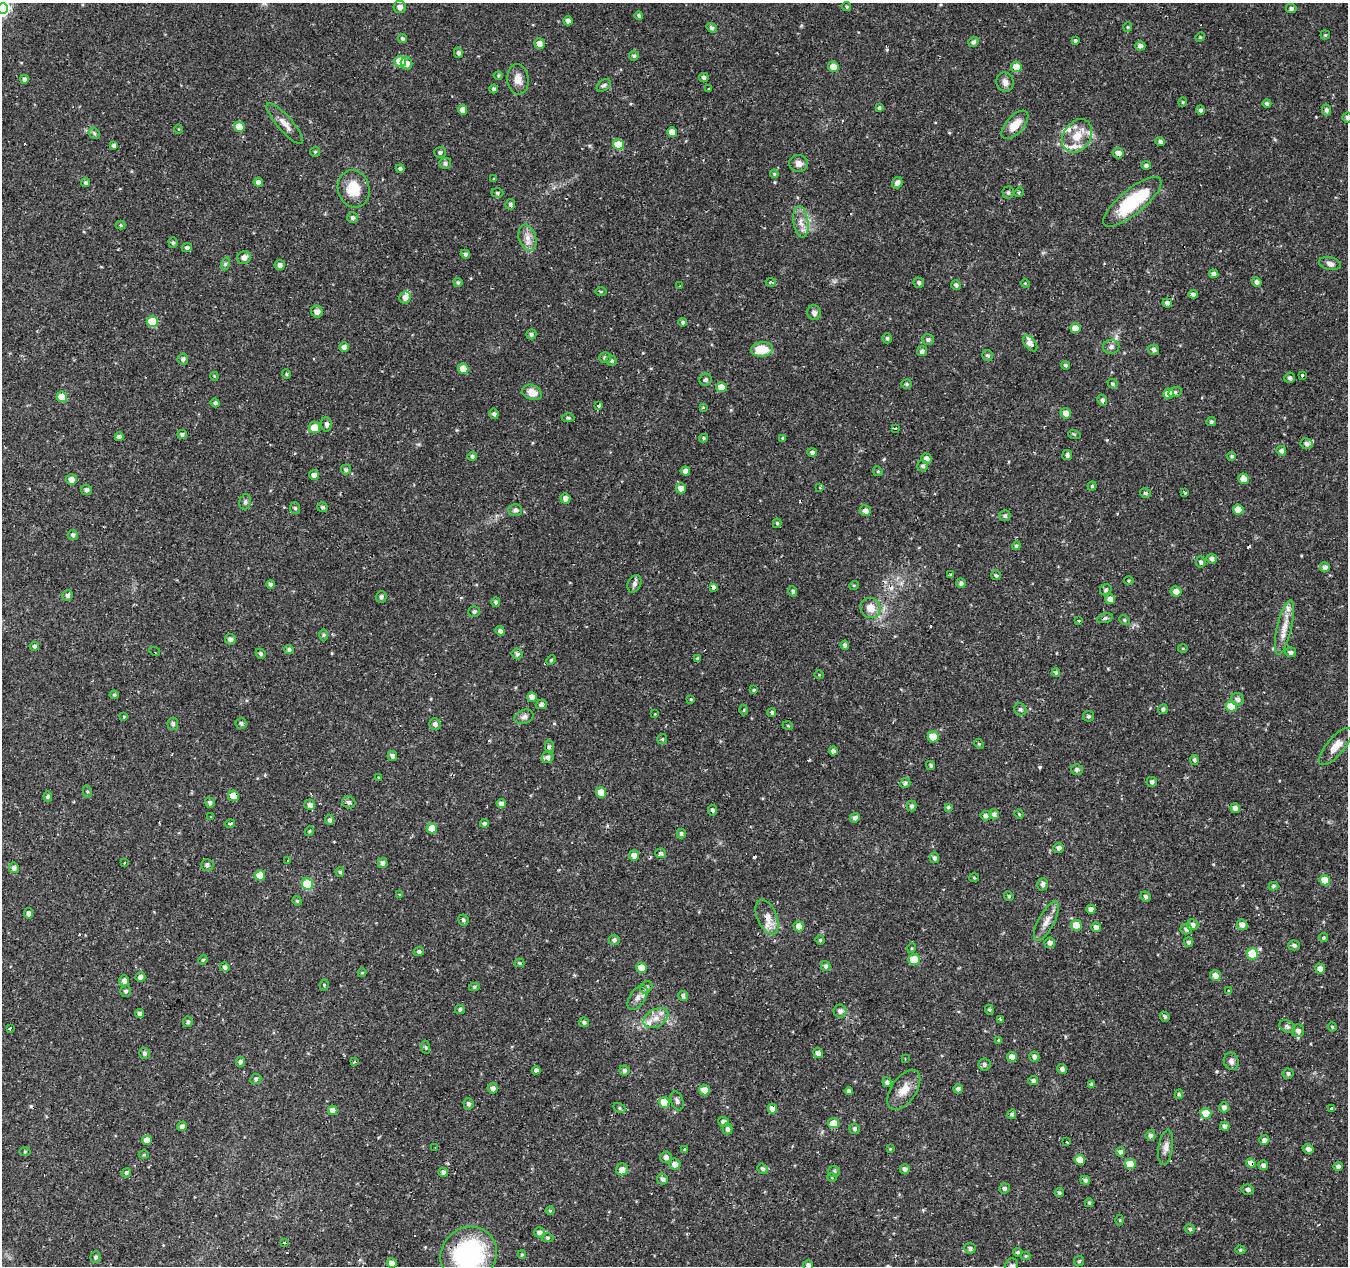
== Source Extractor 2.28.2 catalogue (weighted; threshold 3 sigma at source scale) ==
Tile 7 of 4 x 4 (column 3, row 2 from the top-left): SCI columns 2698-4043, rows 2806-4069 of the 5390 x 5544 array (HDU 1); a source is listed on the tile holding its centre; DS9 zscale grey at full resolution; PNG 1350 x 1268 px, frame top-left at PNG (2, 3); each listed source drawn as its Kron ellipse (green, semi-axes under 4 px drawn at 4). Shown black and unused: <1% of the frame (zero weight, under 2 of 3 exposures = <1% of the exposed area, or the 3 px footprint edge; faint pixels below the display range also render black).
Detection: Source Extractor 2.28.2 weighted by HDU 2 'WHT'; one run over the whole footprint, this tile lists its part. Background 0.0474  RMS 0.0037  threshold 0.0168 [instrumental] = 3 sigma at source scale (4.5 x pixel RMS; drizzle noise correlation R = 1.50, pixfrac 1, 0.0396/0.0396 arcsec/px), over >= 5 px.
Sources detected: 452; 18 cosmic-ray / hot-pixel residue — neither listed nor drawn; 12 inside a brighter listed object's ellipse — not listed separately; the other 422 listed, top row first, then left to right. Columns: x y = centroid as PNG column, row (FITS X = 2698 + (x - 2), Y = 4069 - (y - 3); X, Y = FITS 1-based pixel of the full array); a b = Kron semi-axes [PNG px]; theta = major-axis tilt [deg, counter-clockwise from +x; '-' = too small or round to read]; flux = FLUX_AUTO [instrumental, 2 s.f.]
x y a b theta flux
400 7 6 6 - 2.1
847 7 4 4 - 0.54
3 8 5 5 - 40
1291 8 5 4 - 0.99
639 16 4 4 - 0.77
568 21 4 4 - 1.6
1128 27 5 4 - 0.43
712 28 5 4 - 0.92
1325 35 4 4 - 0.49
1200 37 5 4 - 0.43
402 38 4 4 - 0.84
1075 41 3 3 - 0.69
973 42 5 5 - 1.1
539 43 5 5 - 2.3
1140 46 5 4 - 1.5
458 53 5 4 - 0.89
634 56 5 5 - 0.72
400 62 5 5 - 9.1
406 63 6 5 - 2.4
833 67 5 5 - 3.7
1016 67 5 5 - 4.7
498 76 4 4 - 0.4
704 77 5 4 - 1.1
24 79 4 4 - 1.2
518 79 15 10 -85 3.3
1005 82 10 8 -69 1.9
604 85 8 5 39 0.83
494 89 4 4 - 0.84
709 89 4 3 - 0.28
1183 102 4 4 - 0.4
1267 103 4 4 - 1
879 108 4 3 - 0.6
462 110 5 4 - 2.4
1201 110 5 4 - 1
1326 110 5 4 - 1
1347 118 5 5 - 0.84
285 124 26 7 -49 3.3
1015 125 17 8 48 5.3
239 127 5 5 - 5.7
179 129 5 3 - 0.34
672 132 5 5 - 4.6
94 133 6 4 -47 0.64
1077 136 18 13 56 6.7
1160 142 5 4 - 0.84
618 144 5 5 - 8.3
114 146 4 4 - 0.96
315 152 5 4 - 0.44
440 153 5 5 - 0.85
1118 153 5 5 - 2.7
445 163 5 5 - 1.1
799 163 9 8 - 2.2
1146 165 5 4 - 0.93
400 169 4 4 - 0.84
774 174 4 4 - 0.42
493 179 3 3 - 1.2
86 182 4 4 - 0.78
258 182 4 4 - 1.6
897 183 6 5 - 1.6
354 189 19 15 -74 9.1
1008 192 6 6 - 0.79
1019 192 5 4 - 0.43
497 193 6 4 -3 0.6
1132 202 36 12 39 25
510 204 5 4 - 0.93
353 218 5 5 - 0.96
801 222 16 7 -82 3.2
121 225 5 4 - 0.56
527 238 13 8 -73 3.2
173 243 5 4 - 0.68
187 247 5 4 - 0.94
465 254 5 4 - 0.88
244 258 7 6 - 2.4
225 264 6 4 72 0.57
1330 264 11 6 -12 1.6
280 265 5 5 - 1.3
1214 274 4 4 - 1.2
458 282 4 4 - 0.55
771 282 5 3 - 1.6
1257 282 5 4 - 1.2
919 283 5 5 - 0.98
1025 283 4 3 - 0.31
956 285 5 4 - 0.99
680 286 3 2 - 0.29
601 292 6 4 0 0.39
1193 294 4 4 - 1
405 297 6 5 - 2.2
1167 303 4 4 - 1.2
317 312 6 6 - 2.3
814 313 7 6 - 1.5
152 322 5 5 - 12
683 322 4 4 - 0.88
1075 328 5 5 - 4.3
531 334 5 5 - 0.84
887 338 5 4 - 0.74
928 340 6 5 - 1
1030 343 9 5 -51 2.4
344 347 5 5 - 1.3
1111 347 8 7 - 1.3
762 349 11 7 4 8.3
1154 350 5 5 - 1.1
922 351 5 5 - 1.2
988 355 6 5 - 0.77
605 358 6 5 - 1
183 359 5 5 - 1
611 361 5 5 - 0.82
1066 365 4 4 - 0.73
463 369 5 5 - 4.8
286 374 4 4 - 0.47
1302 375 3 3 - 2
214 376 4 3 - 0.35
1290 378 5 5 - 0.86
706 380 6 5 - 0.84
907 384 5 4 - 0.55
1113 384 5 4 - 0.61
721 387 5 5 - 4.5
532 392 10 7 -23 3.9
1175 392 7 5 16 0.73
1168 394 5 5 - 5.3
62 397 5 5 - 5.6
1102 400 5 4 - 1.1
215 403 4 4 - 0.86
599 406 4 3 - 0.99
703 407 4 3 - 0.37
1066 413 5 5 - 2.7
494 414 5 4 - 0.93
568 418 6 4 0 0.52
1211 422 5 4 - 0.81
326 424 7 5 -84 1.1
314 428 5 5 - 5.3
895 429 4 3 - 2
182 434 5 4 - 0.82
1074 434 6 4 -19 0.44
119 437 4 4 - 1.3
703 438 4 4 - 0.47
782 438 4 4 - 0.43
1306 444 6 5 - 1.1
1281 451 5 4 - 1.3
812 452 5 4 - 1.1
1067 455 5 5 - 1.1
472 456 5 4 - 0.79
1232 456 4 4 - 0.54
926 458 5 5 - 1.7
923 466 5 5 - 0.88
346 470 5 5 - 0.8
685 471 4 4 - 2
878 471 5 4 - 0.43
314 475 5 5 - 1.8
71 479 5 5 - 2.6
1243 479 5 5 - 3.1
1092 486 4 4 - 0.45
820 487 3 2 - 0.46
681 488 5 5 - 2.9
86 490 5 5 - 1
1145 493 5 4 - 0.77
1185 493 3 2 - 0.66
565 498 5 5 - 1.9
245 502 8 5 74 0.94
323 507 5 5 - 0.7
295 508 6 5 - 0.65
515 510 7 6 - 1.2
1238 510 5 5 - 4.5
865 511 5 5 - 1.9
1005 516 5 5 - 0.95
777 523 5 4 - 0.47
73 535 5 5 - 0.99
1016 546 4 4 - 0.67
1212 559 5 5 - 1.1
1201 562 5 5 - 0.81
1325 567 5 5 - 1.6
951 574 3 2 - 0.34
996 575 5 5 - 0.58
1129 581 5 3 - 0.38
961 583 5 4 - 0.99
270 584 4 4 - 1
634 584 9 6 66 1.3
854 585 5 3 - 0.3
713 587 4 4 - 1
1106 590 6 5 - 0.77
793 591 5 4 - 0.82
1176 591 5 5 - 2.7
67 595 5 5 - 1
381 597 6 5 - 1
1110 599 5 5 - 2.1
496 602 5 4 - 0.81
870 608 10 9 - 4.3
474 612 6 5 - 0.84
1105 618 8 4 18 0.85
1078 620 3 3 - 1.1
1124 620 5 4 - 0.52
1284 628 28 7 77 4.8
500 631 5 4 - 1.2
323 635 6 4 89 0.49
230 639 5 5 - 1.2
845 645 4 4 - 0.97
34 646 5 4 - 0.97
1183 648 5 3 - 0.38
289 650 5 4 - 0.84
155 651 5 2 - 2
1291 652 5 5 - 1.2
261 654 5 4 - 0.81
517 654 5 5 - 1
698 659 3 3 - 0.58
551 660 5 4 - 0.37
1056 673 4 4 - 0.64
819 675 5 3 - 0.28
754 690 4 3 - 0.66
114 695 4 4 - 0.54
532 697 5 4 - 2.6
691 699 4 4 - 0.38
1237 699 6 6 - 1.3
541 704 5 4 - 1
1231 706 5 5 - 8.7
1020 709 6 5 - 0.92
1163 709 5 4 - 0.79
744 710 5 3 - 0.37
772 712 4 4 - 0.68
655 714 3 3 - 0.27
1088 716 5 5 - 0.75
124 717 4 4 - 0.33
524 717 10 7 22 1.3
241 723 6 5 - 0.9
173 724 6 5 - 0.92
435 724 5 5 - 1.3
788 726 5 3 - 0.34
933 737 5 5 - 7.2
662 739 5 5 - 0.49
979 744 5 4 - 0.39
549 747 6 4 -84 1
1335 747 23 8 50 4.6
833 751 4 4 - 1.2
392 756 5 4 - 1.2
548 757 6 5 - 1.2
1194 760 5 4 - 0.76
931 765 5 4 - 0.7
1077 769 6 5 - 1.1
379 777 3 3 - 0.76
1152 782 5 5 - 0.97
905 783 5 4 - 0.83
87 791 6 4 -76 0.55
601 792 5 5 - 5
48 796 5 4 - 0.85
233 796 5 5 - 3.7
349 802 7 5 -27 0.98
210 803 5 4 - 0.92
501 804 5 4 - 1.5
310 805 5 5 - 1.5
912 806 5 5 - 0.98
948 807 4 4 - 0.5
1235 808 5 4 - 1.7
712 810 5 4 - 0.85
994 814 5 5 - 1.1
1019 814 4 4 - 0.37
986 816 5 5 - 1.2
211 817 3 3 - 1.5
855 818 5 4 - 1.4
329 820 5 4 - 0.98
484 823 4 4 - 0.8
230 824 5 3 - 1.3
432 828 5 5 - 4.4
309 831 5 4 - 0.46
681 833 5 4 - 0.72
1058 848 5 5 - 1.1
661 853 5 5 - 0.86
634 855 5 5 - 2.2
934 858 5 5 - 0.99
287 861 3 3 - 0.93
125 863 3 2 - 0.37
383 863 5 5 - 1.3
207 865 6 6 - 1
14 868 5 5 - 1.2
340 872 5 4 - 0.64
260 875 5 5 - 6.1
974 877 5 3 - 0.37
1325 880 5 5 - 7.8
307 884 6 5 - 22
1043 884 6 5 - 1.4
1273 886 5 4 - 0.63
400 895 3 3 - 0.85
1009 896 5 4 - 0.47
1146 896 5 4 - 0.88
297 901 5 4 - 0.45
1091 909 4 4 - 1.8
28 913 5 4 - 1.3
767 917 18 10 -67 4.5
463 920 6 5 - 0.8
1046 921 22 8 62 3.4
1076 925 5 5 - 9
1193 925 6 5 - 1.4
1242 925 5 5 - 2.3
799 926 5 5 - 3
1096 927 5 4 - 1.5
1186 929 5 5 - 1.1
1323 938 4 4 - 0.5
614 940 5 5 - 0.94
820 940 5 4 - 0.44
1189 942 5 4 - 0.89
1050 943 5 5 - 1.4
1294 945 5 5 - 0.91
912 948 5 3 - 0.36
419 952 5 4 - 0.91
1252 954 5 5 - 16
914 959 5 5 - 8.9
203 960 5 4 - 0.49
520 963 5 4 - 0.44
826 966 5 4 - 0.91
225 967 5 4 - 1.1
642 968 5 5 - 5.6
1320 969 5 5 - 2
362 973 4 4 - 0.37
1215 975 5 5 - 2.5
140 977 5 4 - 1.5
124 981 5 5 - 1.7
324 985 5 3 - 0.41
474 987 5 4 - 0.68
646 987 7 5 47 0.86
126 991 6 5 - 0.91
1229 991 4 4 - 0.46
683 996 5 5 - 1.2
638 997 14 7 56 2.3
460 1009 5 4 - 0.8
989 1010 5 4 - 0.49
840 1011 6 6 - 1.4
140 1014 4 4 - 1.3
1165 1017 5 4 - 0.69
656 1018 13 8 29 3.4
1000 1020 3 3 - 1.6
188 1022 5 5 - 0.77
584 1022 5 5 - 0.87
1287 1026 8 6 -30 0.91
1332 1027 4 4 - 0.46
10 1028 4 3 - 1.3
1298 1031 6 6 - 1.7
998 1040 4 3 - 0.35
426 1047 6 3 -81 0.44
144 1053 5 5 - 0.86
818 1053 5 4 - 1.9
1012 1057 5 4 - 2.4
1034 1057 5 5 - 1.1
905 1059 3 3 - 0.27
1231 1061 9 7 -72 1.6
240 1062 5 4 - 0.9
354 1062 3 3 - 0.75
984 1064 6 6 - 0.94
1062 1069 5 4 - 1.3
536 1070 4 4 - 1
624 1070 5 5 - 0.93
1288 1074 5 5 - 0.84
256 1079 5 5 - 0.83
1033 1081 5 4 - 0.99
887 1082 5 4 - 1.1
1091 1084 4 4 - 0.78
493 1088 5 5 - 1.5
958 1089 5 4 - 1.1
704 1090 5 5 - 3.6
904 1090 23 12 55 5.2
849 1091 4 4 - 1.1
1179 1094 5 4 - 0.59
677 1101 10 6 -71 1.2
664 1102 5 5 - 6.7
468 1104 6 5 - 0.97
1224 1107 5 5 - 1.4
619 1108 6 4 -28 0.66
772 1108 5 4 - 3.2
1332 1108 4 3 - 3.4
333 1110 5 4 - 2.2
1206 1113 5 5 - 9.3
1012 1114 5 4 - 0.71
724 1122 5 5 - 1.3
833 1123 5 5 - 4.6
182 1126 5 4 - 1.1
1225 1126 5 4 - 1.3
727 1129 5 5 - 1.2
854 1129 5 5 - 0.85
1150 1135 5 5 - 1.1
147 1140 5 5 - 3.5
1264 1140 5 5 - 1.4
1067 1142 4 2 - 0.83
1166 1147 18 7 81 2.5
435 1148 3 2 - 0.45
685 1149 4 3 - 0.48
890 1149 4 4 - 0.32
1308 1149 6 4 -30 1.4
25 1152 5 3 - 0.35
1120 1152 4 4 - 1
144 1155 5 3 - 0.37
666 1157 6 5 - 1.4
1080 1160 5 5 - 6.6
1251 1163 5 4 - 3
675 1164 6 5 - 2.6
1130 1164 5 5 - 7.5
1263 1165 5 4 - 1.2
1338 1166 4 4 - 1.1
622 1169 6 6 - 2.3
762 1169 5 5 - 0.84
905 1169 5 5 - 1.1
834 1171 6 5 - 0.72
443 1172 5 4 - 0.96
126 1173 5 4 - 0.68
832 1177 4 4 - 0.35
662 1179 6 5 - 1.2
1085 1180 5 4 - 0.78
1004 1188 5 5 - 0.9
1248 1190 6 5 - 1
1059 1193 5 4 - 0.65
1089 1203 4 3 - 0.63
550 1211 4 4 - 0.42
1120 1220 5 3 - 0.36
1190 1229 5 4 - 0.74
539 1232 5 5 - 1.3
548 1238 6 4 1 0.57
284 1243 3 3 - 5.6
970 1248 6 5 - 1.1
1240 1250 5 4 - 0.51
1017 1252 4 4 - 0.58
469 1254 29 27 37 60
522 1255 4 3 - 0.47
1026 1256 5 4 - 0.41
96 1257 6 5 - 0.79
1079 1261 5 5 - 0.59
392 1263 5 4 - 3
808 1265 5 5 - 0.91
1011 1266 8 6 74 1.1
Overlapping masked pixels (flux is a lower limit): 6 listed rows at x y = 1118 153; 233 796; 767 917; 772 1108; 1251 1163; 469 1254
Isophote crosses this tile's border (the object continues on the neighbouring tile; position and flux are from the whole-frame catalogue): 6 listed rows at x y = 400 7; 3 8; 1347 118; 469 1254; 808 1265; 1011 1266